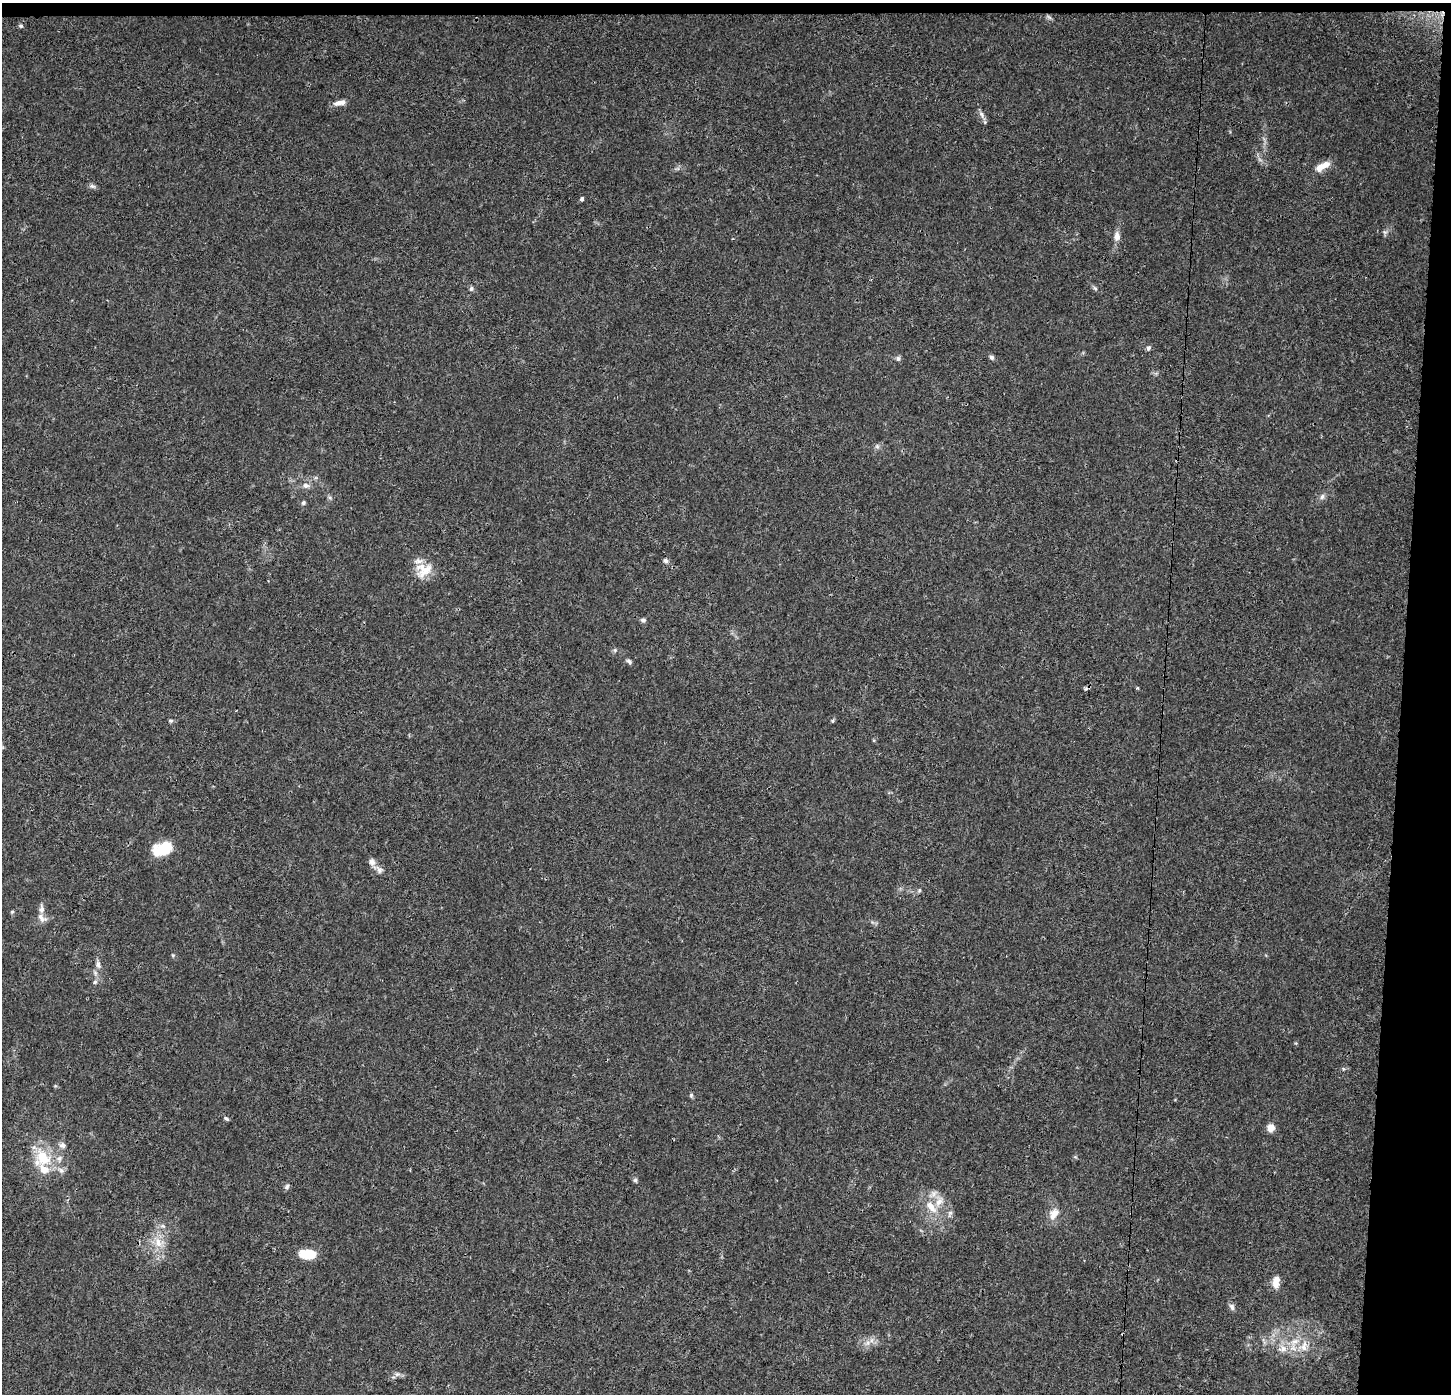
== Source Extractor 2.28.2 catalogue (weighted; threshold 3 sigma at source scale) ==
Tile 3 of 3 x 3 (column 3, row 1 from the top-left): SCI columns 2906-4354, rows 2996-4387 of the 4354 x 4601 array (HDU 1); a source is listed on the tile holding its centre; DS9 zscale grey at full resolution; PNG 1453 x 1396 px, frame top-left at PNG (2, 3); no overlay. Shown black and unused: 4% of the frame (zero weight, under 3 of 4 exposures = <1% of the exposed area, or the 3 px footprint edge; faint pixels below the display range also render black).
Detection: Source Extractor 2.28.2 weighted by HDU 2 'WHT'; one run over the whole footprint, this tile lists its part. Background 0.0374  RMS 0.0038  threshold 0.0172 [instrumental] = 3 sigma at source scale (4.5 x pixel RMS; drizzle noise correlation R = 1.50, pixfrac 1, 0.0396/0.0396 arcsec/px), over >= 5 px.
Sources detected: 62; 1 inside a brighter object's white glare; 1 cosmic-ray / hot-pixel residue — not listed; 3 inside a brighter listed object's ellipse — not listed separately; the other 57 listed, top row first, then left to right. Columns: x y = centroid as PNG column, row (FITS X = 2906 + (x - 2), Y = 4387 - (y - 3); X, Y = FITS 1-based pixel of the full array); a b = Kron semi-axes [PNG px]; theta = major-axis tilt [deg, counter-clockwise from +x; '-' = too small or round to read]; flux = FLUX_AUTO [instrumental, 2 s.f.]
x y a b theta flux
21 26 6 5 - 0.64
339 103 16 6 13 2.4
982 114 11 6 -61 1.6
1322 166 20 8 29 4.3
92 186 10 5 -14 0.96
582 199 4 4 - 0.84
1384 232 7 4 -70 0.71
1117 236 13 8 88 2.4
1095 288 6 5 - 0.72
471 289 7 5 74 0.78
1148 348 7 5 77 0.88
992 357 6 6 - 0.91
898 358 8 6 -89 0.86
877 446 7 6 - 0.88
306 485 9 7 -3 1.7
1322 496 8 5 63 1.1
330 498 6 4 -19 0.6
303 503 6 5 - 0.69
665 561 7 5 -23 1.1
424 570 24 19 31 7.8
643 620 7 6 - 0.91
615 650 6 5 - 0.62
629 661 8 5 -40 0.85
1137 687 5 3 - 0.41
171 721 7 5 0 0.63
832 721 5 5 - 0.53
166 848 21 16 6 7.9
372 862 10 8 -74 1.8
379 870 12 7 -55 1.8
919 890 6 5 - 0.6
12 912 5 4 - 0.5
41 918 15 8 -50 2
173 955 5 4 - 0.43
98 965 11 6 -76 1.6
95 982 7 6 - 0.86
1343 1069 6 4 74 0.47
691 1095 7 4 47 0.52
226 1119 7 4 -37 0.67
1271 1127 8 7 - 3.7
62 1145 8 8 - 1.5
43 1158 26 20 -61 14
635 1180 6 5 - 0.66
287 1186 7 6 - 0.94
933 1194 14 7 45 2.3
931 1207 20 10 -53 6.1
950 1213 8 6 63 1.1
1054 1214 16 11 55 4
163 1226 7 6 - 0.99
158 1242 17 10 -72 5.3
308 1254 16 9 -2 9.9
1276 1282 15 8 83 3.8
1232 1307 10 6 -66 1.2
1295 1341 13 7 17 3.5
868 1343 8 6 61 1.5
1304 1346 16 8 82 3.7
1283 1349 13 9 2 3.7
397 1374 8 7 - 1.3